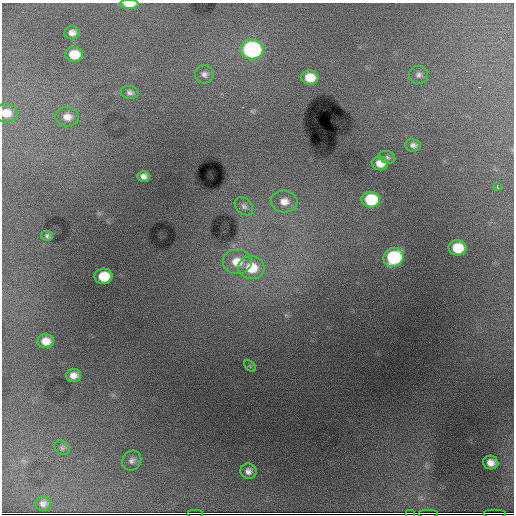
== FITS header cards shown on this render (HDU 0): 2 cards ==
NAXIS1  =                  512 / Axis length
NAXIS2  =                  512 / Axis length

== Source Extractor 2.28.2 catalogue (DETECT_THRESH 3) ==
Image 512 x 512 px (HDU 0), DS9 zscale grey, 1 PNG px = 1 image px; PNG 516 x 516 px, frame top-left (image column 1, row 512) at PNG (2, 3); each listed source drawn as its Kron ellipse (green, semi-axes under 4 px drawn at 4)
Background 27200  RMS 210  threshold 637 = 3 sigma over >= 5 px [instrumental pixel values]
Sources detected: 36; all 36 listed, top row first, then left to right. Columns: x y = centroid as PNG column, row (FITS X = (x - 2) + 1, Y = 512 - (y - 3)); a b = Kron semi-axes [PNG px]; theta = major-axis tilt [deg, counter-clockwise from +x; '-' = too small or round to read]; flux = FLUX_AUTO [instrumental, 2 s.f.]
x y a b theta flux
129 4 10 4 -1 2.3e+05
72 33 8 6 5 8.6e+04
252 49 11 10 - 2.8e+06
74 54 9 7 3 3.2e+05
204 74 9 9 - 6.3e+04
419 75 9 9 - 5.9e+04
310 78 8 7 - 3.0e+05
130 92 9 6 -11 5.1e+04
6 113 11 9 -1 1.9e+05
67 117 12 9 -6 1.3e+05
413 145 8 6 -8 5.6e+04
387 157 8 6 -20 3.5e+04
380 163 8 7 - 1.7e+05
144 176 6 5 - 6.7e+04
497 187 3 3 - 2.5e+04
371 200 9 8 - 8.1e+05
284 202 13 11 -3 1.6e+05
244 206 10 7 -44 5.7e+04
47 236 6 5 - 3.3e+04
458 248 9 7 -7 4.3e+05
394 257 10 9 - 1.4e+06
237 262 15 12 0 3.0e+05
251 268 13 11 -6 4.4e+05
104 276 9 7 6 4.0e+05
46 341 8 7 - 1.5e+05
250 366 7 4 -45 2.2e+04
74 375 7 6 - 1.0e+05
62 448 8 6 -39 3.5e+04
132 461 10 9 - 6.1e+04
491 463 7 7 - 1.1e+05
248 471 8 7 - 7.2e+04
43 503 8 7 - 6.3e+04
195 513 8 2 0 3.1e+04
410 513 5 2 - 1.0e+04
428 513 10 2 0 2.9e+04
495 513 11 2 0 3.4e+04
At the frame edge (FLAGS 8, measured only in part): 2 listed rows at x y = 129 4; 6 113